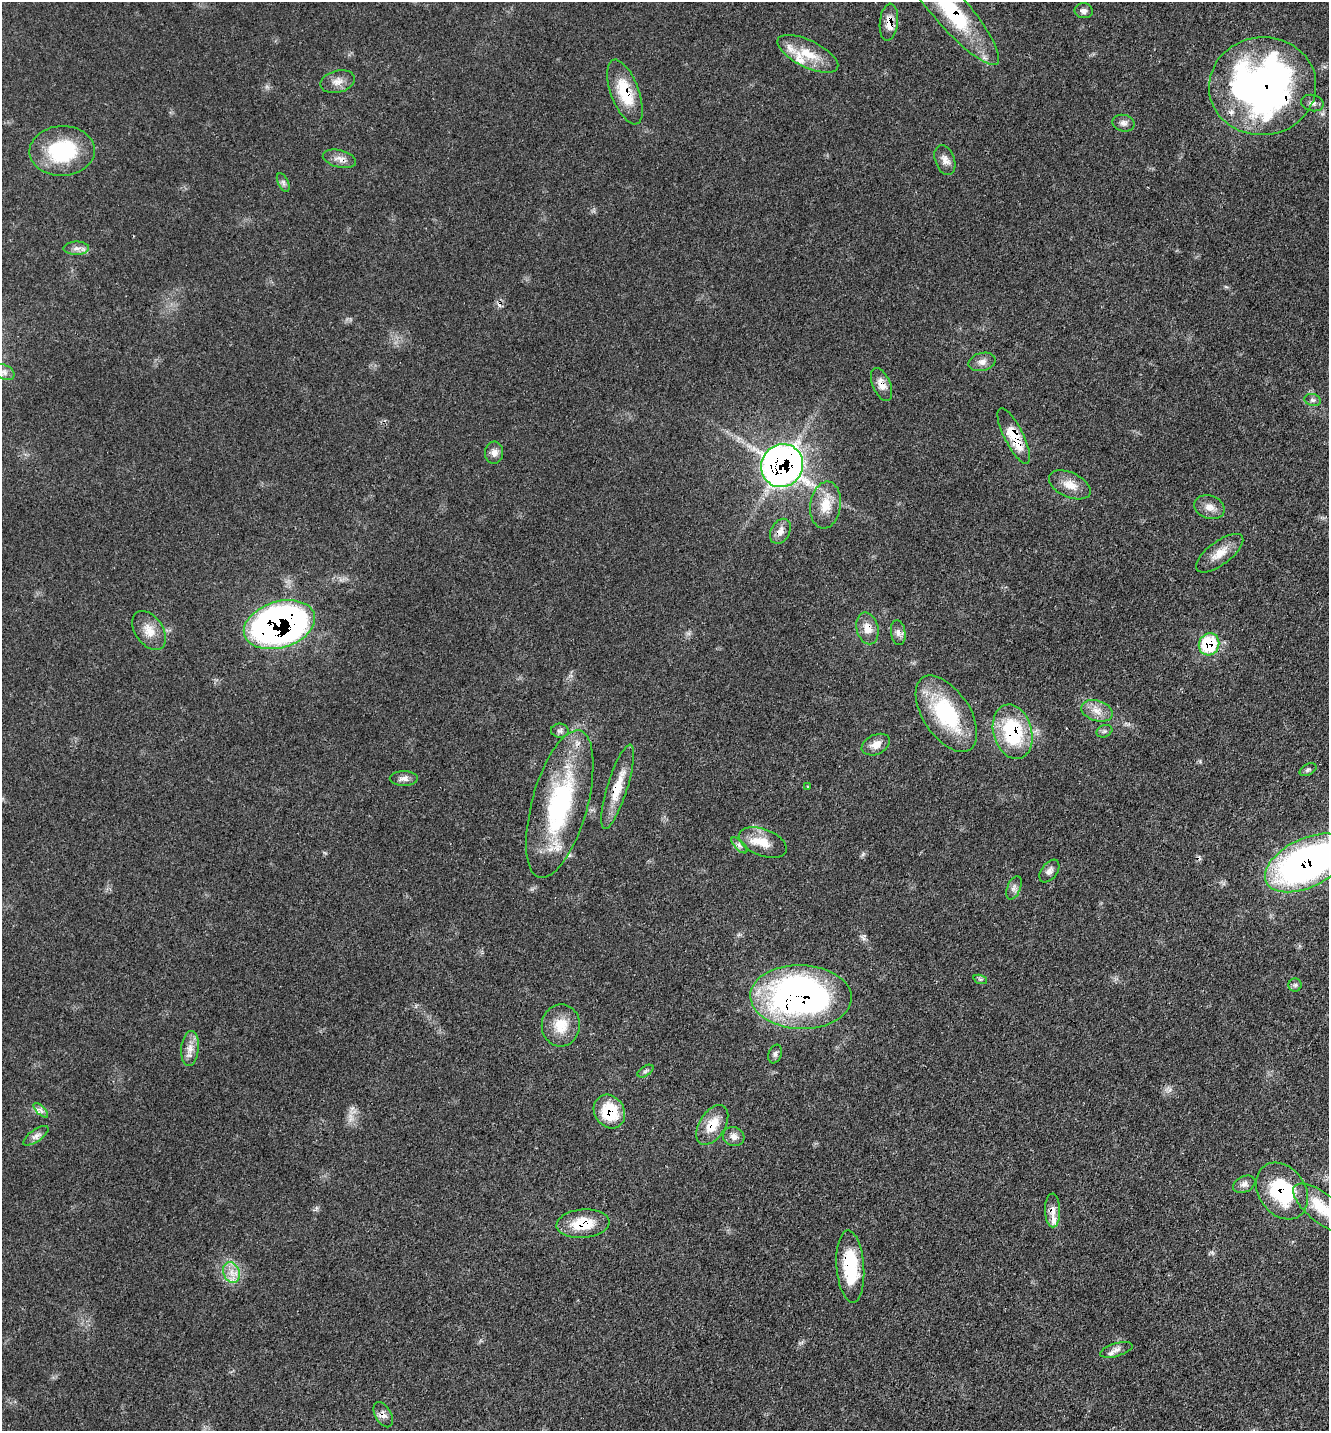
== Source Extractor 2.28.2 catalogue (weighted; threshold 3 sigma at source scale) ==
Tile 6 of 4 x 4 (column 2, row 2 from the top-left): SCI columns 1563-2889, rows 2956-4384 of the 5919 x 5911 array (HDU 1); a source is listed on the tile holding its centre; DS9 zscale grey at full resolution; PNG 1331 x 1433 px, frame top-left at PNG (2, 2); each listed source drawn as its Kron ellipse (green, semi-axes under 4 px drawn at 4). Shown black and unused: <1% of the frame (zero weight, under 3 of 4 exposures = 9% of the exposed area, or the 3 px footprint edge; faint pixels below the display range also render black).
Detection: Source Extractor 2.28.2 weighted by HDU 2 'WHT'; one run over the whole footprint, this tile lists its part. Background 0.0616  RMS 0.0036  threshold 0.0161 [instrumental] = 3 sigma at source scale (4.5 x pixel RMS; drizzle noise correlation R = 1.50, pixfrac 1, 0.05/0.05 arcsec/px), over >= 5 px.
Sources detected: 74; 1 cosmic-ray / hot-pixel residue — neither listed nor drawn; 5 inside a brighter listed object's ellipse — not listed separately; the other 68 listed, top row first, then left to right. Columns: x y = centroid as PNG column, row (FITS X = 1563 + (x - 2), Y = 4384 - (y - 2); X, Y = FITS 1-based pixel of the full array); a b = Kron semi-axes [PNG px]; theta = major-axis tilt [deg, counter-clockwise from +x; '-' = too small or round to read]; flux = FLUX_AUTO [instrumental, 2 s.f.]
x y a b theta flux
950 9 72 17 -49 40
1084 11 9 7 -9 1.5
889 22 18 9 83 4.1
808 54 33 13 -26 9.7
337 82 17 11 14 3.3
1263 86 53 49 6 170
625 92 34 14 -70 14
1312 103 11 8 -13 1.7
1123 123 11 8 -13 1.8
62 151 32 25 2 29
339 159 17 8 -14 2.7
945 160 15 9 -70 2.7
283 182 10 5 -64 1.1
76 248 12 6 1 2
982 362 14 9 14 2.3
4 372 11 7 -26 2
881 384 17 9 -67 3.6
1313 400 8 6 -16 0.88
1014 436 31 9 -63 11
494 453 11 9 87 2.2
782 466 22 20 59 230
1070 485 22 12 -25 5
826 505 23 15 82 7.4
1209 507 15 11 -19 3.3
780 531 13 9 62 2.7
1220 553 28 11 37 5.6
279 625 36 23 17 210
867 628 16 11 -76 4.1
149 630 22 13 -55 5.4
898 633 13 7 -81 1.8
1209 644 11 10 - 21
1097 711 16 10 -17 4
946 714 43 23 -57 31
560 731 9 7 -4 1.2
1104 731 8 6 20 0.85
1013 732 28 19 -74 30
876 745 15 9 25 3.4
1308 770 9 5 28 0.84
404 778 14 7 1 2
617 787 44 10 73 10
808 787 3 3 - 0.44
560 804 76 27 74 55
763 843 25 13 -20 6.6
739 845 10 4 -45 1.2
1307 863 45 24 26 160
1049 871 13 8 53 1.7
1014 888 12 6 68 1.5
980 979 7 4 -18 0.69
1295 985 6 6 - 0.91
801 997 51 32 -2 150
561 1025 21 19 84 8.5
190 1049 17 8 84 3.5
775 1054 9 6 69 1.2
645 1071 9 5 34 0.87
41 1110 9 3 -45 0.94
609 1112 18 15 -55 15
712 1125 22 13 58 7.8
36 1136 15 6 35 1.9
734 1137 11 9 -17 2.3
1244 1184 12 8 25 1.8
1282 1191 30 23 -54 28
1323 1209 36 14 -38 13
1053 1210 17 7 -89 2.9
583 1224 26 14 5 11
850 1266 36 13 -86 20
231 1272 11 8 -67 3.3
1116 1350 17 6 17 1.9
383 1415 14 8 -60 2.2
Overlapping masked pixels (flux is a lower limit): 23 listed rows (the first 20) at x y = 950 9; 889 22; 1263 86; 625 92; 881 384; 1014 436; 782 466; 780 531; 279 625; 867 628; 1209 644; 1013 732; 617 787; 560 804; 1307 863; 801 997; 609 1112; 712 1125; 1282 1191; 1053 1210
Isophote crosses this tile's border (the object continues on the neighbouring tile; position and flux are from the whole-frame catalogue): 3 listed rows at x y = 950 9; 1307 863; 1323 1209